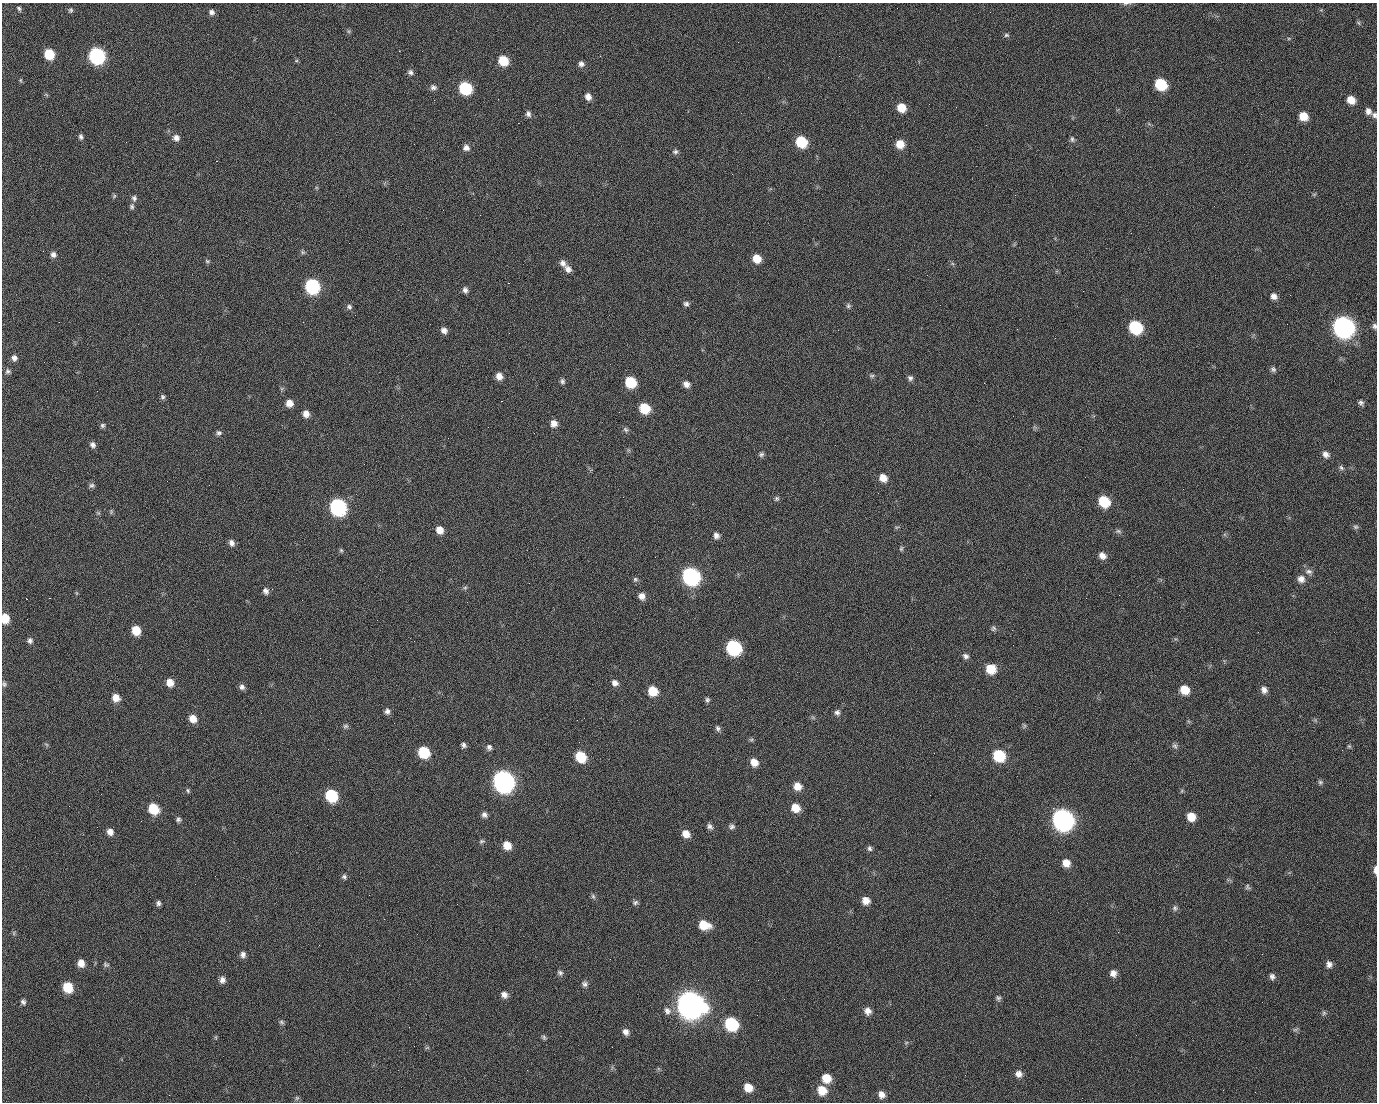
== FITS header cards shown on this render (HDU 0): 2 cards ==
NAXIS1  =                 1375 / length of data axis 1
NAXIS2  =                 1100 / length of data axis 2

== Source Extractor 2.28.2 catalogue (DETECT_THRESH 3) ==
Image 1375 x 1100 px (HDU 0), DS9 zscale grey, 1 PNG px = 1 image px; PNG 1379 x 1104 px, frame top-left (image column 1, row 1100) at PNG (2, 3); no overlay
Background 1480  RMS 31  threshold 91.9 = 3 sigma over >= 5 px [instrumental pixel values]
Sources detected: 228; all 228 listed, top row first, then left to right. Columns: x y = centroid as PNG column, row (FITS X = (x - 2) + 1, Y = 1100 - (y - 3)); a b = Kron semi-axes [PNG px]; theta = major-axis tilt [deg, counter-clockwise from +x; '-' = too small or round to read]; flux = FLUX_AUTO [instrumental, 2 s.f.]
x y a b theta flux
1125 3 8 4 9 3.4e+03
19 8 7 5 -59 4.2e+03
71 11 5 3 - 7.1e+03
211 12 7 7 - 7.4e+03
990 12 2 2 - 1.7e+03
1358 23 7 4 -46 2.9e+03
349 31 7 4 72 3.2e+03
1006 35 7 5 -12 4.0e+03
399 51 2 2 - 2.4e+04
49 54 8 7 - 7.3e+04
97 56 9 8 - 4.9e+05
296 61 6 4 19 2.4e+03
503 61 8 7 - 5.7e+04
581 64 7 7 - 7.8e+03
410 72 7 7 - 6.2e+03
20 80 6 4 -90 2.6e+03
1161 84 9 8 - 1.0e+05
433 87 8 7 - 7.2e+03
465 88 8 8 - 1.7e+05
588 97 7 6 - 1.2e+04
498 99 2 2 - 1.3e+03
434 100 2 2 - 4.7e+03
1351 100 8 7 - 2.4e+04
901 108 8 7 - 3.5e+04
1368 111 9 7 -51 9.7e+03
528 114 8 6 -69 6.9e+03
1374 115 7 5 -77 5.1e+03
1303 116 7 7 - 3.4e+04
518 123 2 2 - 2.7e+04
81 137 7 5 -77 5.3e+03
176 138 8 8 - 1.1e+04
1072 139 8 6 -76 5.1e+03
801 142 9 8 - 9.0e+04
900 144 8 8 - 3.0e+04
466 148 8 8 - 1.0e+04
675 152 7 6 - 5.3e+03
216 161 3 2 - 2.0e+03
1015 195 2 2 - 7.3e+03
114 196 7 4 46 3.0e+03
134 198 8 6 -76 6.4e+03
132 206 8 6 -79 5.0e+03
303 252 6 5 - 3.7e+03
53 255 7 6 - 8.1e+03
757 259 8 7 - 3.1e+04
207 261 7 5 -5 3.5e+03
563 263 10 7 -64 9.7e+03
568 269 10 8 -57 1.1e+04
927 275 2 2 - 8.6e+02
508 283 2 2 - 5.7e+04
312 286 9 8 - 3.1e+05
465 290 8 6 -67 7.5e+03
1083 291 2 2 - 3.3e+03
1290 295 3 2 - 2.4e+03
1274 296 8 7 - 1.1e+04
686 304 7 6 - 5.7e+03
848 306 6 6 - 4.6e+03
349 307 8 6 -35 5.5e+03
355 315 2 2 - 1.0e+03
59 322 2 2 - 1.5e+03
1287 324 2 2 - 1.1e+03
1374 326 8 6 -78 5.8e+03
1135 327 9 8 - 1.8e+05
1343 327 10 9 - 1.4e+06
1017 329 2 2 - 1.0e+03
444 330 8 6 -38 1.0e+04
14 358 8 6 -79 8.9e+03
1273 369 7 6 - 5.6e+03
8 371 7 7 - 5.4e+03
499 376 8 7 - 1.6e+04
872 376 7 5 2 4.0e+03
910 378 7 6 - 6.1e+03
562 381 7 6 - 5.2e+03
631 382 8 7 - 8.9e+04
984 383 2 2 - 2.1e+04
686 384 8 7 - 1.1e+04
97 391 2 2 - 1.3e+03
163 397 7 6 - 4.6e+03
501 401 3 2 - 5.9e+04
289 403 7 7 - 1.8e+04
1361 403 7 5 -16 5.9e+03
645 408 8 7 - 6.7e+04
619 412 2 2 - 9.3e+02
306 414 8 7 - 1.4e+04
554 423 8 7 - 1.4e+04
102 425 6 6 - 4.4e+03
626 430 8 6 -45 4.9e+03
219 433 7 6 - 5.5e+03
534 433 2 2 - 8.2e+02
93 445 7 6 - 7.7e+03
761 454 7 6 - 4.9e+03
1326 454 9 7 -44 1.0e+04
1341 468 7 6 - 4.9e+03
883 478 9 8 - 2.1e+04
92 485 7 6 - 5.2e+03
623 497 2 2 - 3.3e+03
777 498 7 6 - 4.6e+03
1104 501 9 8 - 8.7e+04
338 507 9 8 - 5.4e+05
111 512 7 5 90 3.0e+03
98 513 5 5 - 3.0e+03
897 527 7 3 1 2.6e+03
1356 527 7 6 - 4.4e+03
440 530 8 7 - 1.9e+04
1118 531 9 5 -10 5.0e+03
716 536 8 7 - 9.5e+03
231 543 8 6 -65 9.9e+03
901 549 7 5 75 3.8e+03
341 550 6 5 - 3.4e+03
1102 556 8 7 - 1.3e+04
655 557 2 2 - 8.9e+02
1309 572 11 7 -7 8.8e+03
691 576 10 9 - 6.5e+05
635 579 7 7 - 4.6e+03
1301 579 9 9 - 1.4e+04
465 588 6 5 - 3.5e+03
266 591 8 6 -65 7.9e+03
76 593 6 4 -71 2.2e+03
642 596 8 7 - 1.3e+04
50 598 2 2 - 1.8e+03
5 618 8 6 -84 4.0e+04
27 619 2 2 - 4.4e+03
377 620 2 2 - 1.2e+04
993 628 7 6 - 4.7e+03
136 630 8 7 - 3.9e+04
30 641 7 7 - 6.8e+03
414 641 2 2 - 8.5e+02
733 647 9 8 - 3.1e+05
966 656 8 7 - 6.7e+03
991 669 9 8 - 4.5e+04
170 683 8 7 - 2.0e+04
615 683 9 8 - 1.1e+04
4 684 8 5 -72 4.6e+03
242 687 7 6 - 7.4e+03
1185 690 8 8 - 3.6e+04
1264 690 9 7 -62 1.0e+04
653 691 8 8 - 4.5e+04
116 698 8 7 - 2.0e+04
707 700 7 5 -86 4.6e+03
387 711 7 6 - 7.6e+03
837 712 8 7 - 7.1e+03
193 719 9 7 -52 2.1e+04
345 726 7 6 - 4.7e+03
1024 726 7 4 72 3.3e+03
718 728 8 6 -74 5.4e+03
751 740 6 5 - 3.4e+03
46 744 7 4 -19 2.9e+03
463 745 6 5 - 5.8e+03
1175 746 9 6 -60 5.7e+03
1349 746 6 5 - 3.3e+03
489 747 8 7 - 6.9e+03
424 752 8 8 - 9.5e+04
934 753 2 2 - 1.8e+03
999 755 9 8 - 1.1e+05
581 757 9 8 - 7.0e+04
754 762 8 7 - 2.0e+04
503 781 10 9 - 1.5e+06
1320 782 7 6 - 4.4e+03
797 786 9 8 - 2.3e+04
188 791 7 5 -61 3.4e+03
101 794 2 2 - 2.6e+03
331 795 9 8 - 1.3e+05
930 795 2 2 - 8.3e+03
795 808 9 8 - 2.9e+04
1053 808 2 2 - 1.8e+04
153 809 9 8 - 7.0e+04
484 815 7 6 - 7.6e+03
1191 817 8 8 - 2.9e+04
178 819 6 6 - 5.0e+03
1062 819 11 9 -51 1.4e+06
710 826 9 6 -45 7.1e+03
732 826 8 8 - 6.5e+03
110 832 8 7 - 1.2e+04
686 834 9 7 -43 1.9e+04
482 841 8 5 19 3.9e+03
507 845 8 7 - 2.5e+04
869 848 7 6 - 5.2e+03
1066 863 9 8 - 2.1e+04
1375 870 9 4 88 9.9e+03
344 877 7 6 - 5.1e+03
1248 887 8 6 -38 4.7e+03
593 896 8 5 -63 4.6e+03
866 900 8 8 - 1.8e+04
635 902 8 6 19 5.2e+03
158 903 6 5 - 5.7e+03
457 904 3 2 - 1.6e+03
1175 908 8 6 82 5.5e+03
229 921 2 2 - 9.1e+02
704 925 12 8 -16 4.2e+04
1118 932 3 2 - 3.0e+03
14 933 7 4 90 3.2e+03
243 955 8 6 -89 8.3e+03
610 959 2 2 - 2.8e+03
81 963 8 7 - 1.7e+04
1329 964 9 7 -68 9.8e+03
106 965 8 6 -18 4.4e+03
560 973 8 6 -42 5.7e+03
1113 973 8 7 - 1.2e+04
1272 977 7 6 - 7.0e+03
222 980 8 7 - 9.9e+03
758 980 3 2 - 2.1e+03
585 984 8 8 - 6.9e+03
68 987 9 7 -67 5.8e+04
504 995 8 7 - 1.1e+04
998 998 7 6 - 4.8e+03
23 1002 6 5 - 5.4e+03
690 1005 12 11 - 3.4e+06
667 1011 11 9 -46 1.2e+04
868 1011 9 8 - 1.3e+04
1324 1013 7 5 47 4.1e+03
757 1015 2 2 - 1.2e+03
281 1022 7 5 -17 4.3e+03
731 1024 9 8 - 1.8e+05
1295 1029 9 4 9 3.6e+03
626 1032 8 7 - 1.0e+04
1136 1035 2 2 - 8.6e+02
216 1037 6 3 72 2.5e+03
544 1037 8 5 -47 3.9e+03
906 1043 6 4 20 2.8e+03
427 1048 6 4 19 2.6e+03
527 1070 2 2 - 9.4e+02
1018 1074 9 9 - 1.2e+04
826 1078 8 8 - 3.4e+04
748 1087 8 7 - 2.8e+04
822 1090 9 8 - 3.5e+04
1255 1092 2 2 - 8.4e+02
881 1094 8 7 - 1.3e+04
169 1095 2 2 - 5.9e+03
297 1098 7 5 45 3.6e+03
At the frame edge (FLAGS 8, measured only in part): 5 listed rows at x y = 1125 3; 1374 115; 1374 326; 5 618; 1375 870